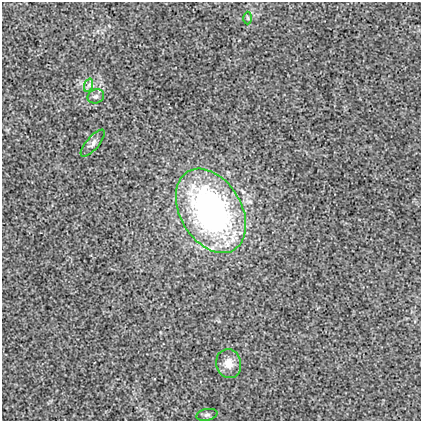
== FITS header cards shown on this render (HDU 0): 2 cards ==
NAXIS1  =                  419
NAXIS2  =                  419

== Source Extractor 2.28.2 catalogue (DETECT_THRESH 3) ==
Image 419 x 419 px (HDU 0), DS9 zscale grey, 1 PNG px = 1 image px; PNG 423 x 423 px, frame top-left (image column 1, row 419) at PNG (2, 2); each listed source drawn as its Kron ellipse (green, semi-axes under 4 px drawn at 4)
Background 0.00208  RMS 0.017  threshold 0.0513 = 3 sigma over >= 5 px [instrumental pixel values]
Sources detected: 7; all 7 listed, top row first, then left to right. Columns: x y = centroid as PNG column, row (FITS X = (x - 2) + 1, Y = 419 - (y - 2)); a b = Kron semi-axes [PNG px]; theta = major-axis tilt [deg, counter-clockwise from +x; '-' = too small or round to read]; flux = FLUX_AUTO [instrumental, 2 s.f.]
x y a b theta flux
248 18 6 4 -88 1.6
89 85 7 4 71 2.5
96 96 8 7 - 3.6
93 143 17 6 49 5
211 211 45 30 -59 360
229 364 15 12 -77 15
207 415 11 6 11 2.9